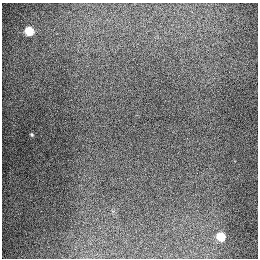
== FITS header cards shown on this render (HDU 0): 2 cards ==
NAXIS1  =                  256
NAXIS2  =                  256

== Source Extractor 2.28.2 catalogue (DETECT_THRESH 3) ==
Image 256 x 256 px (HDU 0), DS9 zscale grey, 1 PNG px = 1 image px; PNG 260 x 260 px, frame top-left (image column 1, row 256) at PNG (2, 3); no overlay
Background 1280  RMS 27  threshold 80.3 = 3 sigma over >= 5 px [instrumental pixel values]
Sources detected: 3; all 3 listed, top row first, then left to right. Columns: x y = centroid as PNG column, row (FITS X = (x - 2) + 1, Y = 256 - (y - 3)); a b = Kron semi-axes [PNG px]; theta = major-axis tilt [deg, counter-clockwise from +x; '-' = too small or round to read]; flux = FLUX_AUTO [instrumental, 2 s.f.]
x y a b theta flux
29 31 6 5 - 81000
32 134 5 4 - 2100
221 236 6 5 - 62000